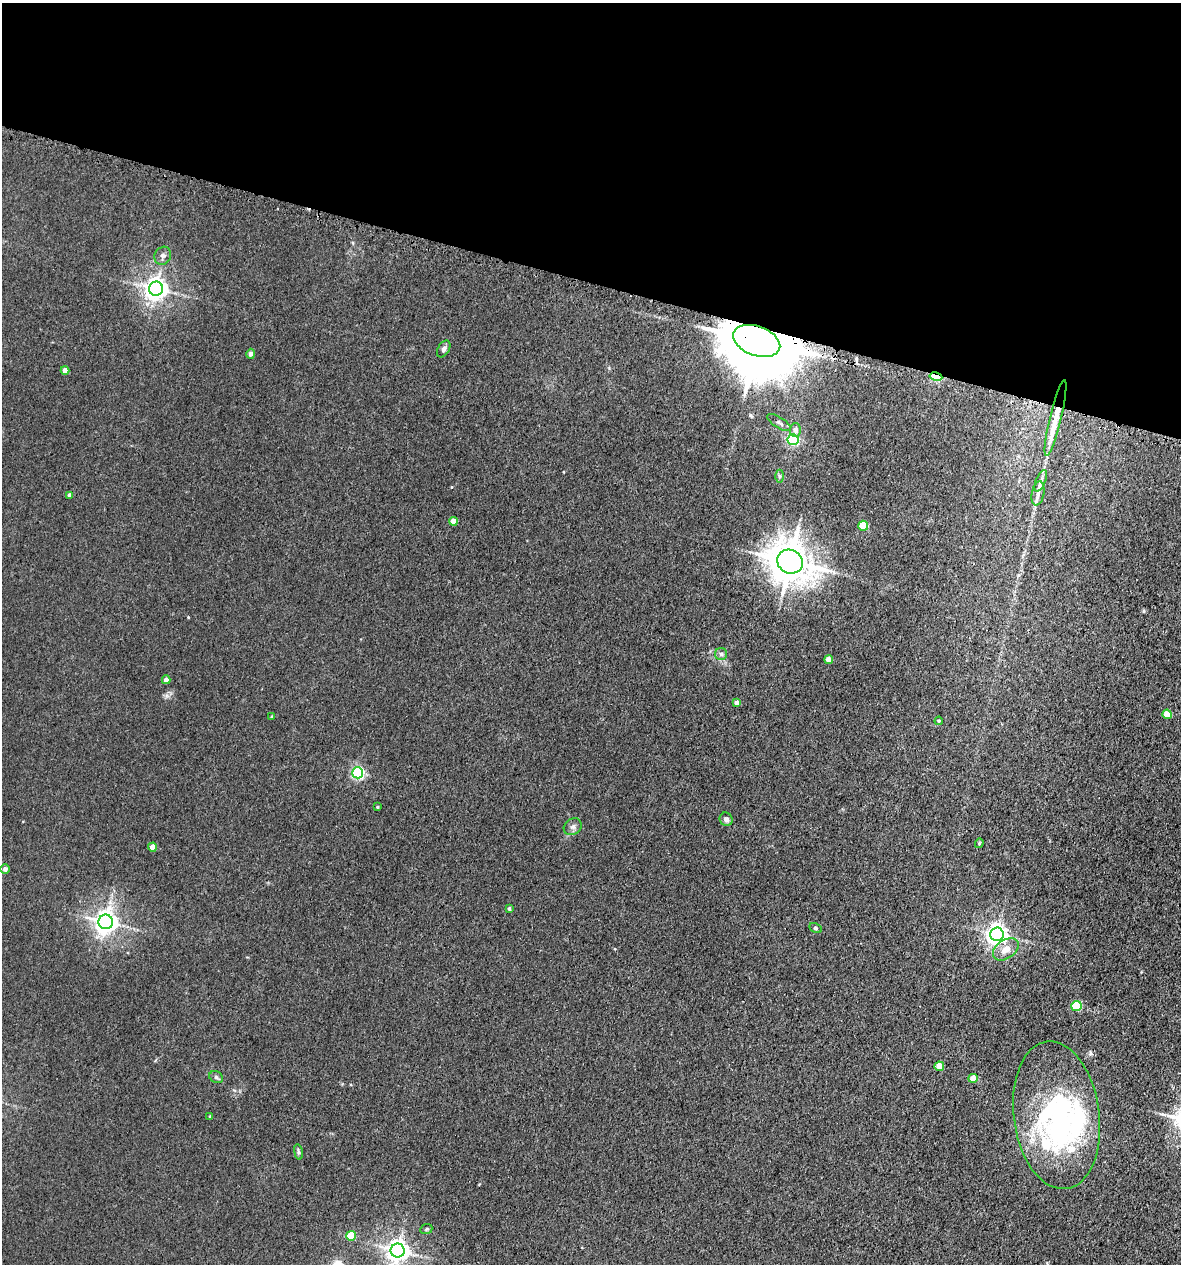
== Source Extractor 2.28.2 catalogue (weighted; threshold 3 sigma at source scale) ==
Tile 2 of 4 x 4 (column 2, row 1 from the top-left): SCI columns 1516-2694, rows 3836-5097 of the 5223 x 5150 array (HDU 1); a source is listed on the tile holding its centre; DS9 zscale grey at full resolution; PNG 1183 x 1266 px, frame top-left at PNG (2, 3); each listed source drawn as its Kron ellipse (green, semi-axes under 4 px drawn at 4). Shown black and unused: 22% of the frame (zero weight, under 3 of 5 exposures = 5% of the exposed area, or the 3 px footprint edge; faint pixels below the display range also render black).
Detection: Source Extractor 2.28.2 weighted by HDU 2 'WHT'; one run over the whole footprint, this tile lists its part. Background 0.0171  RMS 0.0029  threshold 0.013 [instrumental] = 3 sigma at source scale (4.5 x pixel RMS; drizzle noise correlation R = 1.50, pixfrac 1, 0.05/0.05 arcsec/px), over >= 5 px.
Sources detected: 52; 1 inside a brighter object's white glare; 1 cosmic-ray / hot-pixel residue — neither listed nor drawn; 3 inside a brighter listed object's ellipse — not listed separately; the other 47 listed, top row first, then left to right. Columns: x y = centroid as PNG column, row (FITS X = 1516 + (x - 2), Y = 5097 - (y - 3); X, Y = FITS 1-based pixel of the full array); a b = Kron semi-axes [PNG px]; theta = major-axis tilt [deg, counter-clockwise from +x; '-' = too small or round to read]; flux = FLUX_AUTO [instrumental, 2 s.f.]
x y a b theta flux
163 256 9 8 - 1.2
156 289 7 7 - 200
757 341 24 14 -20 4300
444 349 9 5 59 0.97
251 354 5 4 - 0.97
65 370 4 4 - 2.6
936 376 6 3 -12 18
1055 418 39 6 76 6.5
779 423 13 5 -32 0.86
795 430 7 5 89 1.4
793 440 5 5 - 38
780 476 6 4 -90 0.45
1041 481 11 5 67 1.1
1038 493 12 6 80 1.5
70 495 4 4 - 0.77
453 521 4 4 - 3
863 526 5 5 - 12
790 562 13 11 -27 770
721 654 6 6 - 0.76
829 660 4 4 - 3
166 680 4 4 - 1.6
737 703 4 4 - 1.7
1167 714 4 4 - 5.6
272 717 3 3 - 0.39
939 721 4 4 - 0.34
358 773 5 5 - 46
377 807 4 3 - 0.29
726 819 7 6 - 1.1
573 827 9 7 36 1.1
979 843 5 4 - 0.39
152 847 4 4 - 3.3
5 869 4 4 - 1.1
509 909 4 3 - 0.55
106 922 7 7 - 220
815 928 7 4 -27 0.47
997 934 7 6 - 170
1006 949 14 9 35 2.8
1076 1006 5 5 - 15
939 1066 5 4 - 4.6
216 1077 7 5 -28 0.61
973 1078 4 4 - 4.1
1057 1115 74 43 -82 58
210 1116 4 3 - 0.28
298 1152 8 4 -81 0.49
426 1229 6 5 - 0.43
351 1236 5 5 - 9.9
398 1250 7 7 - 200
Overlapping masked pixels (flux is a lower limit): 3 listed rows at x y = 757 341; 936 376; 1055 418